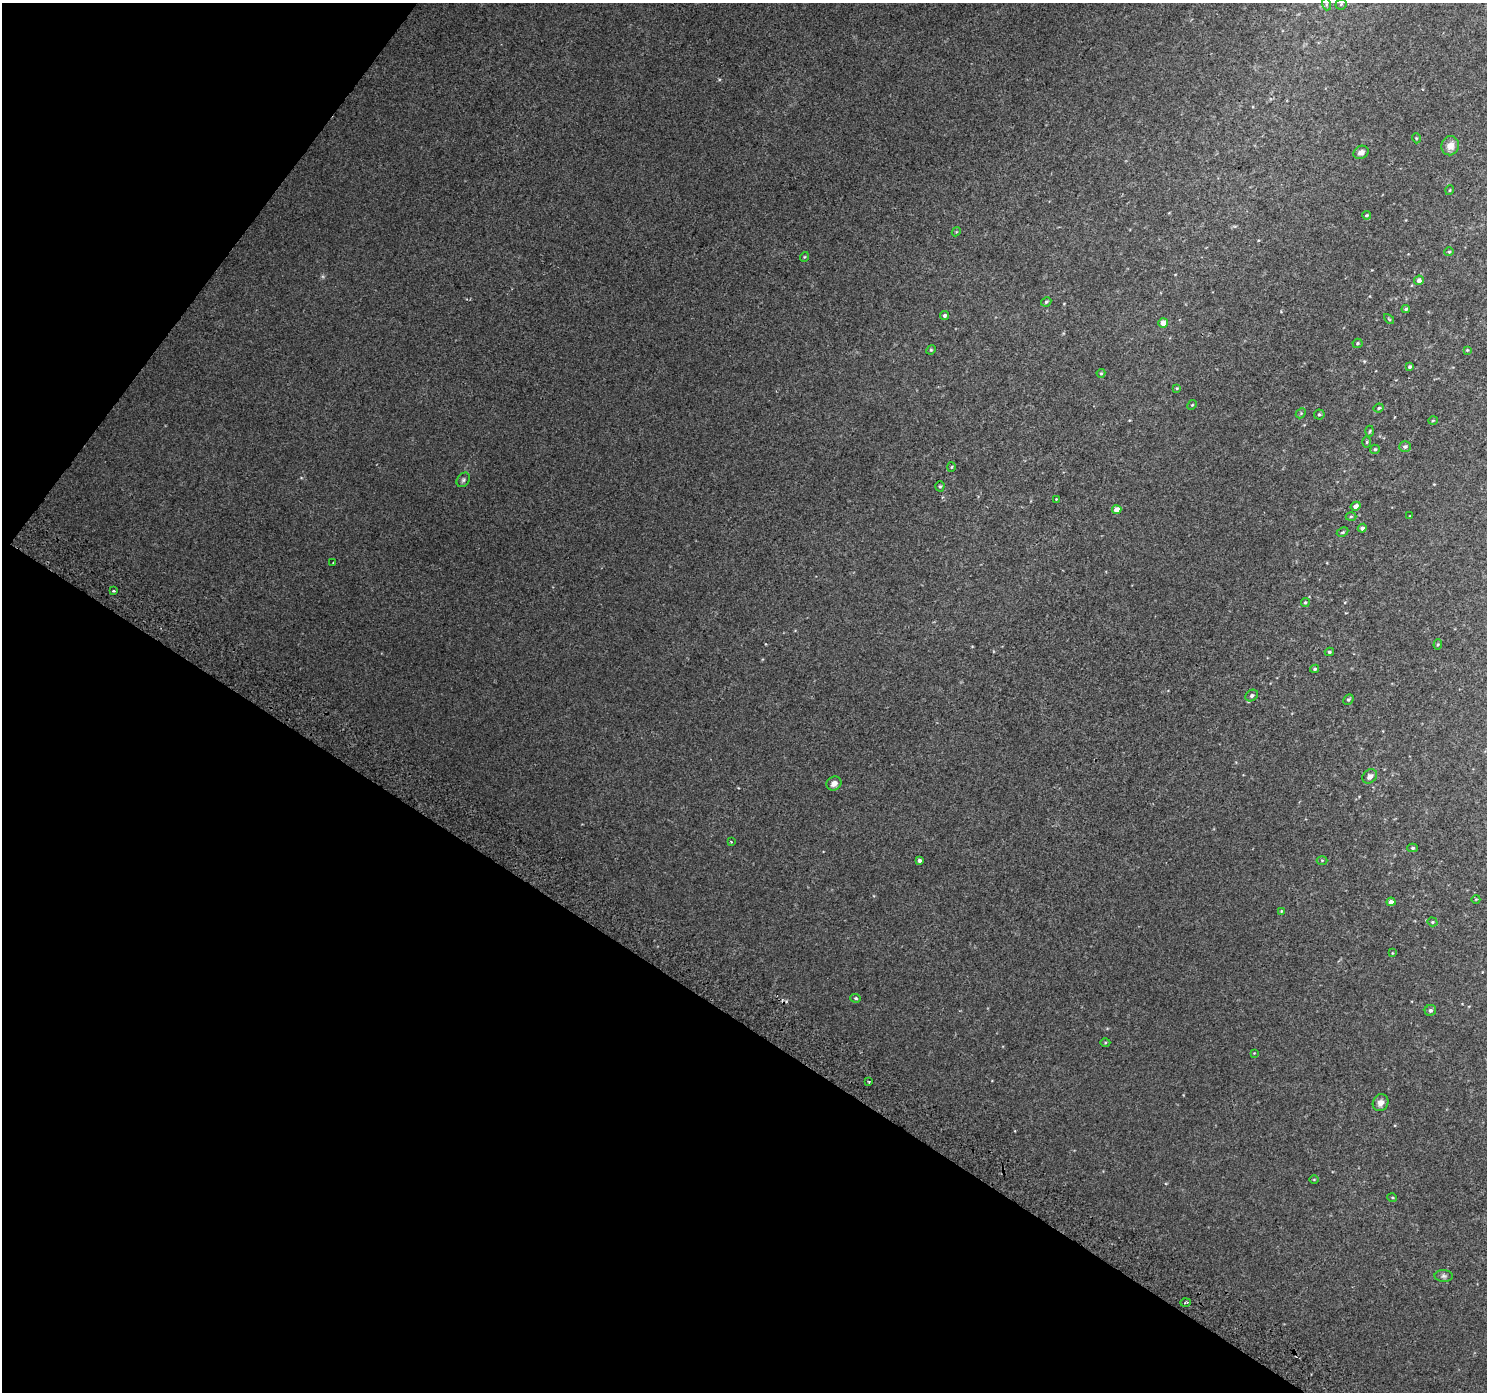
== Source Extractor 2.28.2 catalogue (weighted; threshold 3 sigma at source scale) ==
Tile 9 of 4 x 4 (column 1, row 3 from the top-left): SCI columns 33-1517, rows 1676-3065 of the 5998 x 6065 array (HDU 1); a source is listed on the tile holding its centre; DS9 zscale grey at full resolution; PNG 1489 x 1394 px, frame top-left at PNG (2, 3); each listed source drawn as its Kron ellipse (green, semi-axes under 4 px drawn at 4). Shown black and unused: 33% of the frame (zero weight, under 2 of 3 exposures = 2% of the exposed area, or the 3 px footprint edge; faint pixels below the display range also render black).
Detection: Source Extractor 2.28.2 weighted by HDU 2 'WHT'; one run over the whole footprint, this tile lists its part. Background 0.00886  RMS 0.0057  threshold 0.0258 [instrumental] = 3 sigma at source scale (4.5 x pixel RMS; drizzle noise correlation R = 1.50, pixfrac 1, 0.0396/0.0396 arcsec/px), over >= 5 px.
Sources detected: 71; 1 cosmic-ray / hot-pixel residue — neither listed nor drawn; the other 70 listed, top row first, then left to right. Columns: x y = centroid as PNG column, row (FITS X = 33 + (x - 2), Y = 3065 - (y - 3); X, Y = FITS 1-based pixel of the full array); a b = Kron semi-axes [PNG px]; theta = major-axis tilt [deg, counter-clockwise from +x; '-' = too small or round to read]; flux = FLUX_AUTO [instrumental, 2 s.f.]
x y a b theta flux
1326 4 6 4 -72 0.78
1341 4 5 5 - 0.9
1416 138 5 3 - 0.47
1450 146 9 8 - 4.9
1361 152 8 6 27 2.6
1450 190 5 3 - 0.47
1366 215 4 3 - 0.63
956 232 4 3 - 0.47
1449 252 4 4 - 0.67
804 257 5 3 - 0.49
1419 280 5 4 - 2.2
1046 302 5 4 - 0.77
1406 309 4 3 - 0.81
944 315 5 4 - 1.2
1389 319 6 3 -45 0.54
1163 323 5 4 - 5.7
1357 343 5 4 - 0.76
931 350 5 4 - 0.64
1467 350 4 4 - 0.59
1410 367 4 4 - 0.98
1101 373 4 4 - 0.6
1177 388 4 4 - 0.57
1192 405 5 4 - 0.71
1379 408 5 3 - 0.73
1301 413 6 4 46 0.64
1319 414 5 5 - 1
1433 420 5 3 - 0.53
1370 431 5 3 - 0.56
1367 442 6 4 89 0.73
1405 447 6 5 - 1.2
1375 449 5 4 - 0.83
952 467 5 3 - 0.51
463 480 8 6 55 1.2
940 486 5 4 - 0.78
1056 499 3 3 - 0.37
1356 506 5 4 - 2.3
1117 510 4 4 - 4.9
1351 516 5 3 - 0.65
1409 516 3 2 - 0.3
1362 528 4 4 - 1.5
1343 532 6 4 27 0.71
333 563 3 2 - 0.72
113 591 3 2 - 0.87
1305 602 4 4 - 0.78
1438 645 5 4 - 0.73
1329 652 4 3 - 0.84
1315 669 4 4 - 1
1252 696 7 5 35 1.4
1348 699 5 4 - 0.88
1370 776 8 6 41 2.6
834 783 8 6 34 3.1
731 841 4 2 - 0.43
1413 848 5 4 - 0.92
919 860 4 4 - 1.3
1322 860 5 3 - 0.5
1476 899 4 3 - 0.39
1391 902 4 4 - 2.8
1281 911 4 4 - 0.55
1432 922 5 4 - 0.7
1392 953 4 2 - 0.36
856 998 5 4 - 0.82
1430 1010 6 5 - 1.5
1105 1042 5 3 - 0.54
1254 1053 3 3 - 0.35
869 1082 3 2 - 0.5
1380 1103 8 7 - 3.3
1314 1179 4 3 - 0.44
1392 1197 5 3 - 0.54
1444 1276 9 6 -1 1.5
1186 1302 5 2 - 0.63